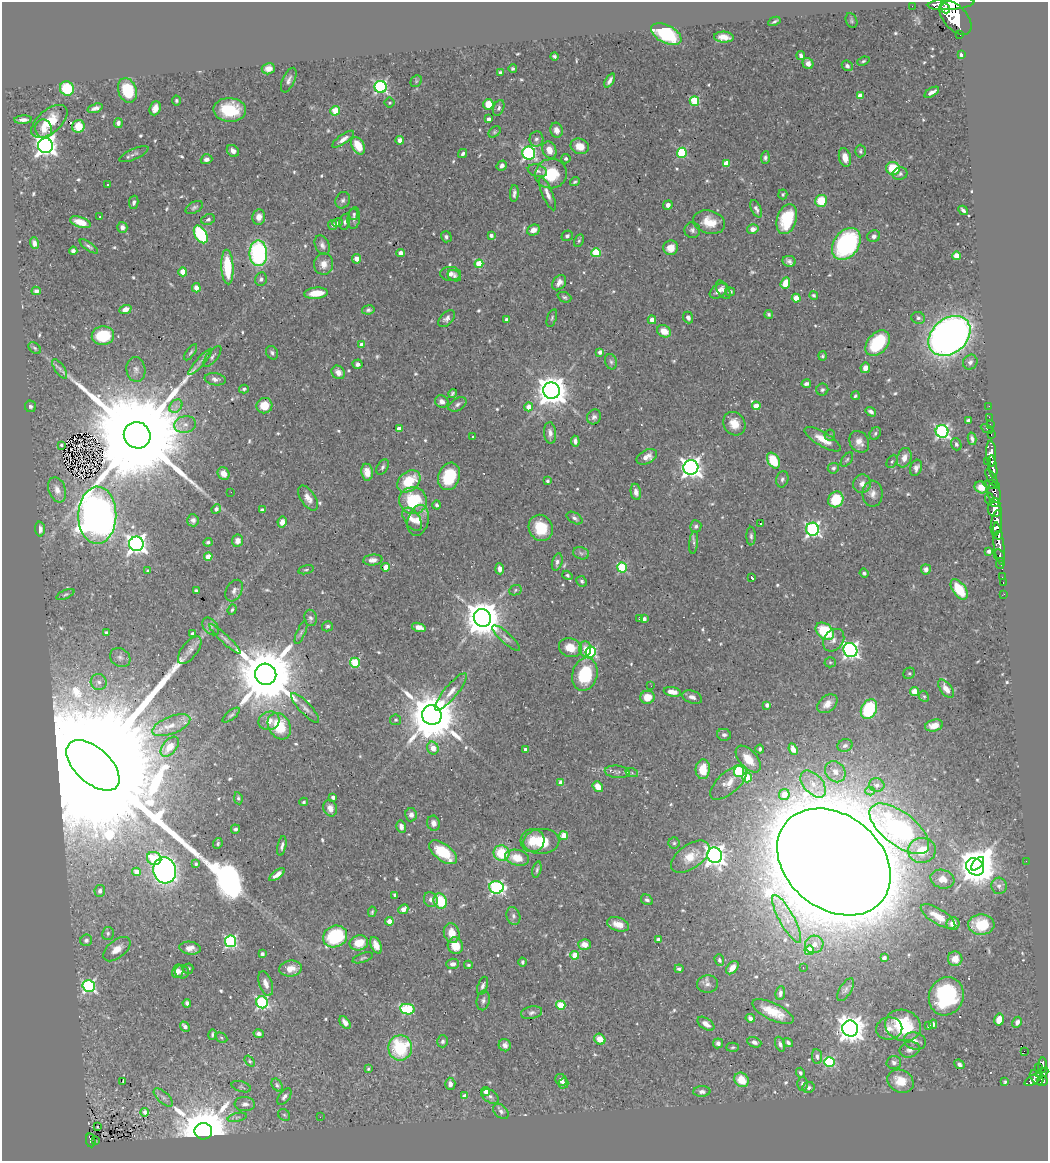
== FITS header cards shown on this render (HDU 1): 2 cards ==
NAXIS1  =                 1046
NAXIS2  =                 1159

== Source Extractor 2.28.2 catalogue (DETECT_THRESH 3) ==
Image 1046 x 1159 px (HDU 1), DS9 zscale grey, 1 PNG px = 1 image px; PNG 1050 x 1163 px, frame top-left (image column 1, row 1159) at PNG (2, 2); each listed source drawn as its Kron ellipse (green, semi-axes under 4 px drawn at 4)
Background 0.757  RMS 0.019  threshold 0.0558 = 3 sigma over >= 5 px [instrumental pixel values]
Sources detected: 638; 1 with non-positive FLUX_AUTO (blend fragments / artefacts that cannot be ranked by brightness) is neither listed nor drawn; of the other 637, the 500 brightest by FLUX_AUTO listed and drawn (137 fainter detections omitted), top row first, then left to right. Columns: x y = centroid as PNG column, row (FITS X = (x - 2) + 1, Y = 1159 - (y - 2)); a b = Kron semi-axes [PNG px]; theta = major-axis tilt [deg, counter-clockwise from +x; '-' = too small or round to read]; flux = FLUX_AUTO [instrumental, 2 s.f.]
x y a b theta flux
951 4 23 6 5 3300
912 6 2 2 - 6
945 8 5 4 - 810
955 18 20 11 -48 5200
774 21 6 3 27 2.4
851 21 8 5 -68 2.5
666 34 16 9 -27 83
960 34 3 2 - 59
724 37 10 5 -4 11
961 55 3 3 - 2.4
554 56 4 3 - 2.2
801 56 4 3 - 4.1
863 61 6 4 21 2.3
808 64 6 5 - 7
847 66 6 5 - 4.5
268 69 6 5 - 8.5
513 69 4 3 - 2.2
500 72 4 4 - 2.7
289 80 13 6 66 5.5
416 81 6 5 - 2
610 81 8 3 61 4.8
381 87 6 6 - 260
67 88 7 7 - 52
127 90 13 9 -71 57
932 92 8 3 31 5.7
860 96 4 4 - 12
176 100 5 4 - 2.5
694 101 5 5 - 74
389 103 5 5 - 2.4
488 104 5 5 - 24
95 108 8 4 18 5.5
155 108 7 5 69 9
499 108 8 5 70 3.5
230 110 16 12 -3 56
335 111 5 4 - 27
488 119 4 3 - 5.8
23 120 9 4 4 5.8
49 121 21 11 41 32
118 123 5 4 - 4.4
78 126 6 6 - 23
44 129 9 8 - 12
556 130 7 6 - 9.1
495 132 7 5 41 2.1
343 139 13 4 35 7.4
536 139 7 7 - 4.3
400 140 4 4 - 12
45 146 7 7 - 970
358 146 9 6 -62 27
580 146 9 7 -22 17
549 150 9 7 -70 14
233 151 7 5 -45 7.8
860 151 6 5 - 2.5
529 153 6 6 - 260
682 153 5 5 - 93
134 154 16 5 24 4.7
463 154 5 4 - 3.3
765 157 6 4 85 3.2
845 157 9 6 -77 12
206 159 6 5 - 5.4
566 159 5 4 - 3.3
726 163 4 4 - 17
502 166 5 4 - 5.2
893 168 7 6 - 47
537 171 10 6 -17 4.6
551 174 16 14 9 50
900 174 7 6 - 3.5
575 182 5 3 - 2
108 185 3 3 - 3
514 193 8 3 86 4
547 194 18 5 -68 9.2
783 194 5 4 - 2.6
343 200 8 7 - 4.1
821 201 6 6 - 35
134 202 7 4 79 3.5
668 205 5 4 - 5.8
194 207 9 5 28 3
756 209 9 5 -65 4.9
963 210 5 3 - 3.5
354 214 6 4 80 2.1
100 217 3 3 - 2.5
259 217 8 6 81 9.9
354 218 11 6 83 4.5
208 219 7 5 24 3
787 219 15 9 72 60
80 222 11 5 -17 19
345 222 8 5 80 3.1
709 222 16 11 -16 23
337 223 5 4 - 3
333 225 5 4 - 4.4
122 227 5 5 - 6
753 229 6 4 16 8.3
533 230 7 5 25 8.4
692 230 8 8 - 4.3
201 234 9 6 -60 100
491 235 4 4 - 5.2
567 236 6 5 - 3.3
874 236 6 6 - 4.9
446 237 6 5 - 3.4
579 241 6 4 63 2.2
34 243 6 4 -71 4.6
846 244 17 12 54 200
322 245 10 7 -64 5.8
89 246 11 4 -35 3
671 248 7 7 - 17
73 251 4 4 - 4.1
258 253 13 9 -88 210
401 253 4 4 - 6.5
596 253 4 4 - 57
957 256 4 4 - 27
357 259 4 4 - 12
789 261 7 5 -12 4.6
324 264 11 9 79 12
479 264 4 4 - 48
227 267 17 6 -87 55
183 272 4 4 - 28
450 274 10 7 -1 6.9
454 276 7 5 -27 3.2
261 279 7 6 - 3.9
559 283 8 6 52 7.6
785 283 6 4 69 21
196 288 5 4 - 10
723 290 10 6 -58 5.8
36 291 5 4 - 3.3
719 291 10 6 36 6.8
730 292 5 4 - 2.9
316 293 12 5 6 24
814 295 4 4 - 2.2
564 297 7 5 -23 2.5
796 298 4 4 - 24
125 309 6 4 22 7.9
368 310 6 4 9 3
769 314 4 4 - 2.4
552 318 9 4 72 2.5
688 318 6 5 - 4.5
918 318 7 6 - 3.6
447 319 10 6 46 5.1
506 319 3 3 - 2.3
652 320 4 4 - 12
664 331 7 5 -28 17
103 336 11 9 4 47
949 336 23 17 40 1000
878 343 15 9 49 75
362 345 4 4 - 12
35 348 7 5 -41 2.2
191 352 9 4 54 2.6
600 352 4 4 - 5.1
272 353 7 5 -59 3.1
822 356 4 4 - 2.1
212 357 13 5 51 3.9
200 362 17 4 49 5.8
611 362 8 6 -72 3.3
970 362 8 7 - 5.1
357 364 5 4 - 4.2
865 368 5 4 - 9.8
60 369 11 5 -56 4
136 369 12 9 -81 6.7
338 372 7 6 - 8.3
215 379 10 6 -8 5.3
806 384 5 3 - 3.6
244 389 5 4 - 2.4
822 390 6 6 - 2.8
552 391 8 8 - 2200
453 394 4 4 - 2.6
855 396 4 4 - 2.1
442 401 7 6 - 6.2
457 404 10 6 29 4.3
31 406 6 5 - 2.8
176 406 7 5 47 4.4
264 406 8 7 - 22
756 406 4 4 - 16
989 406 2 2 - 8.1
529 407 4 4 - 15
871 412 5 4 - 4
594 417 7 7 - 4.5
989 417 2 2 - 8.4
968 421 4 4 - 6.4
734 424 12 10 -54 17
990 424 2 2 - 9
185 425 11 8 14 8.1
399 428 4 4 - 11
987 429 7 3 -27 59
942 431 6 6 - 290
550 433 11 6 -86 6.4
875 433 7 5 61 2.7
991 434 3 2 - 20
137 435 14 13 - 62000
830 435 6 5 - 2.1
472 436 3 3 - 4.1
823 439 20 7 -31 18
972 439 6 4 -78 3.4
575 441 5 4 - 5.2
859 442 11 9 -55 10
956 444 6 5 - 2.7
61 445 4 3 - 2
991 454 13 5 -87 1300
647 457 11 6 28 10
904 458 10 7 72 10
847 460 8 4 52 2.3
773 461 8 5 -60 42
892 461 7 5 62 2.5
987 461 2 2 - 7.1
383 467 8 5 58 3.2
691 467 7 7 - 810
993 467 12 3 -82 1200
833 468 5 5 - 2.6
916 468 8 6 71 5.7
367 472 8 6 -80 15
224 474 6 5 - 12
449 476 14 10 70 56
991 478 10 4 -60 420
782 479 8 6 76 3.4
409 481 13 9 41 43
548 481 3 3 - 2.9
862 484 9 8 - 8.4
992 485 8 3 -10 450
981 487 6 5 - 11
57 490 13 8 -72 8.7
231 492 3 2 - 2.5
636 492 8 5 -79 6.3
994 493 10 6 -81 410
873 494 13 10 89 9.2
308 498 14 7 -56 10
836 499 8 7 - 50
989 499 6 3 -81 160
413 501 14 13 - 73
995 503 5 4 - 200
437 505 4 4 - 2.7
216 509 5 4 - 7.5
995 509 8 7 - 820
262 510 4 3 - 5.4
97 515 28 19 89 1400
575 518 9 5 -31 3.4
412 519 13 7 -56 11
193 520 6 5 - 4.3
418 520 16 10 75 17
282 522 5 4 - 7.2
760 523 3 3 - 3.1
996 523 13 5 81 2300
696 526 6 5 - 3.2
541 528 13 11 -62 36
40 529 7 5 -87 6.3
813 529 6 6 - 310
999 535 4 3 - 390
751 536 9 4 -89 3.2
237 541 6 5 - 7.7
208 542 4 4 - 2.3
694 543 11 4 84 3.2
999 543 21 5 -83 1100
136 544 7 7 - 740
989 551 3 3 - 5.2
581 553 8 6 -16 3.5
999 555 6 5 - 230
208 557 4 4 - 22
373 560 10 5 4 7.4
557 562 9 5 75 4.7
1000 563 5 3 - 160
386 567 4 4 - 19
622 568 5 4 - 100
500 569 5 4 - 7.2
926 569 5 5 - 6
306 570 8 4 13 2.1
148 571 4 3 - 3.3
864 573 4 4 - 2.7
567 575 5 4 - 2.2
1002 577 2 2 - 6.1
752 578 4 3 - 35
582 581 5 5 - 2.9
1003 583 3 2 - 13
959 589 11 6 -56 38
196 590 4 3 - 2.2
515 590 6 5 - 2.1
234 591 11 7 60 5.6
65 594 10 4 23 2.4
1004 594 2 2 - 5.7
232 610 6 4 70 2.1
310 618 8 6 -81 3.9
482 618 9 8 - 3600
640 618 3 3 - 3.4
644 619 4 3 - 5.5
211 626 10 7 -50 4.2
327 626 5 5 - 2.7
419 627 7 4 -16 9
825 631 10 7 -40 63
301 632 12 3 66 3.1
106 633 3 3 - 2.7
192 633 3 3 - 2.9
506 638 18 5 -42 6.1
225 639 21 4 -43 5.3
834 640 12 9 50 8.6
570 648 11 9 -17 21
585 649 7 6 - 9.6
190 650 16 8 52 8.3
850 650 7 6 - 450
591 652 5 5 - 160
120 657 11 8 -32 6
830 662 5 5 - 2
355 663 5 5 - 71
909 673 6 5 - 2.1
266 674 11 10 - 14000
585 674 17 12 76 62
99 682 8 8 - 6.1
651 686 2 2 - 2.3
946 689 10 5 -55 10
451 692 23 6 51 13
672 692 9 4 -12 12
915 692 4 4 - 37
924 696 6 4 -66 2
647 697 7 6 - 20
692 697 10 6 -20 6.1
827 704 11 7 39 11
767 705 4 4 - 5.4
305 708 19 6 -47 7.1
869 709 10 7 62 100
231 715 10 4 38 2.9
432 715 10 9 - 8200
395 720 5 5 - 2.7
269 721 10 9 - 11
171 725 20 8 22 14
934 725 9 5 14 11
279 726 14 10 -59 47
724 735 7 6 - 4.6
845 746 8 6 18 3.8
170 747 11 7 51 17
433 748 6 5 - 17
760 749 4 3 - 3
793 749 6 4 -67 11
525 750 4 4 - 9.4
748 759 16 9 -49 21
93 765 32 17 -42 210000
703 769 10 7 86 27
739 771 5 5 - 100
617 772 12 6 -5 4.8
835 772 11 9 -49 12
632 773 6 4 -19 2
747 777 5 5 - 37
729 782 23 10 42 14
561 783 4 4 - 19
813 784 16 9 -48 16
877 785 7 6 - 6.8
598 787 6 4 -52 18
870 791 5 4 - 4.5
784 795 5 5 - 23
333 797 4 3 - 5.2
238 798 6 4 -81 2.3
304 802 4 4 - 2.1
330 808 8 6 -69 7.6
411 815 6 6 - 5.6
433 823 7 6 - 6.4
401 827 6 5 - 5.7
235 829 5 4 - 2.9
899 829 35 16 -37 230
564 836 4 4 - 29
532 840 12 11 - 18
541 841 18 12 3 49
218 843 6 4 64 2.3
674 843 5 5 - 2.3
282 846 10 4 79 4
922 850 14 12 11 36
443 852 16 8 -38 54
502 853 8 7 - 49
715 855 7 7 - 810
690 857 22 12 35 24
154 858 7 6 - 45
517 858 12 7 -14 22
1026 861 2 2 - 2.8
834 862 62 47 -38 19000
196 864 3 3 - 3
978 864 8 4 47 1400
975 867 9 8 - 2600
537 869 8 4 77 2.7
165 870 13 11 -76 580
136 872 4 4 - 19
277 875 9 4 38 8.3
942 879 12 9 -16 15
999 886 8 7 - 5.8
496 887 7 6 - 260
100 891 6 5 - 5.5
394 895 4 3 - 2.2
431 900 7 6 - 6.3
647 900 6 5 - 3.7
440 901 8 6 -62 45
403 909 5 4 - 7.9
372 912 5 3 - 2
513 916 9 6 -73 4.1
938 916 19 7 -32 23
787 919 27 7 -61 18
389 921 4 4 - 12
618 924 11 6 -17 15
953 924 6 6 - 13
981 925 13 10 2 54
108 933 6 6 - 3
452 933 10 7 -76 16
335 936 12 10 26 74
658 939 4 4 - 6.1
86 940 6 5 - 3.4
231 941 6 5 - 190
359 943 9 7 15 24
585 944 6 5 - 13
814 944 9 8 - 9.1
376 945 9 5 -64 10
455 946 8 7 - 23
190 948 10 6 -8 8.7
117 949 16 8 38 13
809 950 5 4 - 41
262 954 4 3 - 3.5
575 955 4 4 - 32
363 958 10 4 19 2.7
884 958 4 4 - 3.4
955 959 7 7 - 14
719 960 6 4 -70 2.7
522 962 4 4 - 2.3
453 964 6 5 - 5.3
468 965 4 3 - 2.5
732 968 7 5 49 10
803 968 3 2 - 2
188 969 5 5 - 2.8
291 969 11 8 8 14
679 969 4 3 - 2.6
178 971 7 5 77 5.9
182 972 7 6 - 5.2
266 984 13 6 -70 9.2
707 984 10 8 3 6.1
89 986 6 6 - 230
483 986 9 5 71 4.1
845 990 13 6 58 4.7
780 993 7 5 82 4.7
946 996 19 17 67 110
483 1000 10 6 78 4.3
262 1002 6 5 - 210
187 1003 4 4 - 3.3
561 1005 5 4 - 45
407 1009 7 5 -9 100
773 1012 22 8 -25 30
532 1013 11 6 11 4.5
750 1018 5 4 - 5.5
999 1019 6 5 - 21
1017 1022 6 4 63 4.4
345 1023 7 4 -54 6.6
706 1024 9 5 -35 7.8
933 1024 5 4 - 3.5
903 1025 18 15 -20 75
929 1026 4 3 - 3.6
185 1027 5 4 - 6.5
850 1028 8 8 - 1500
889 1028 13 11 9 10
212 1034 5 3 - 2.4
259 1034 5 4 - 5
221 1038 6 4 -29 2
600 1039 6 5 - 15
443 1041 6 5 - 3.4
915 1041 11 8 -17 7.3
754 1042 7 5 -21 4.2
788 1042 5 4 - 3.2
718 1043 5 5 - 4.9
780 1044 8 4 -71 3.5
505 1045 6 6 - 5.6
733 1047 6 4 2 2.1
400 1048 12 12 - 85
910 1050 10 8 16 6.3
1024 1051 2 2 - 2300
817 1056 7 5 -85 3.9
250 1061 6 4 -52 2.1
829 1062 5 5 - 110
894 1062 7 6 - 4.2
959 1064 5 4 - 4.2
1043 1065 8 3 87 130
1038 1068 3 2 - 11
368 1069 4 3 - 2.2
1042 1072 7 4 24 280
800 1073 5 4 - 3
1037 1077 8 5 -48 360
561 1080 6 5 - 5.6
741 1080 8 6 -49 25
1033 1080 10 4 30 300
123 1081 3 2 - 5.6
900 1081 14 11 -26 25
1042 1081 5 5 - 360
1005 1082 4 3 - 2.1
563 1083 5 4 - 3.7
450 1084 6 5 - 5.9
802 1084 6 5 - 2.8
277 1085 7 5 -55 2.7
241 1087 10 5 -16 2.7
809 1087 6 5 - 3.4
486 1091 4 4 - 7.1
702 1092 8 5 3 4.8
284 1096 9 5 54 4.8
465 1096 4 3 - 11
490 1096 9 6 -33 4.4
163 1097 12 5 -43 5.3
245 1104 10 7 -2 6
501 1111 9 6 -45 4.1
145 1112 4 4 - 5.6
284 1115 6 5 - 2.1
237 1117 10 4 13 3
320 1117 2 2 - 2.1
97 1127 3 2 - 2.1
203 1131 9 8 - 10000
91 1140 7 4 -81 100
95 1141 3 2 - 7.8
At the frame edge (FLAGS 8, measured only in part): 1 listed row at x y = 951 4
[137 fainter detections neither listed nor drawn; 1 non-positive-flux detection neither listed nor drawn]